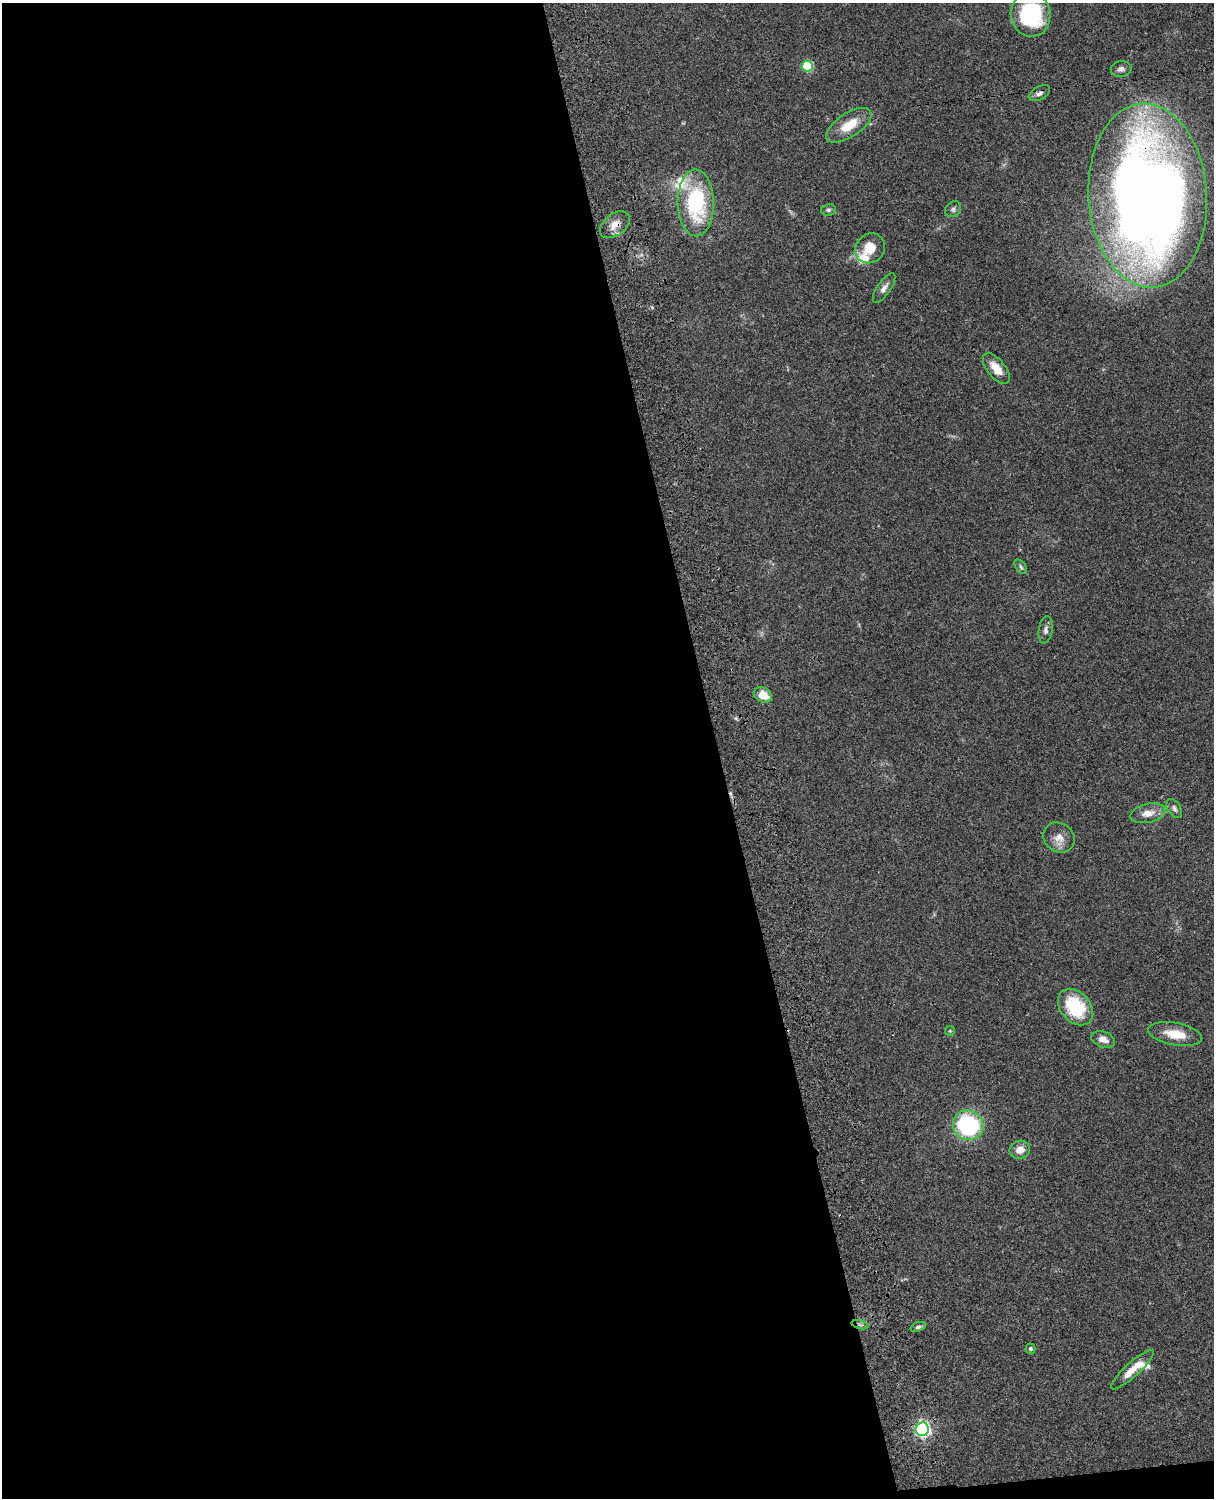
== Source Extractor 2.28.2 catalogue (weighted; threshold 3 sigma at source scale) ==
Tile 9 of 4 x 3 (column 1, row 3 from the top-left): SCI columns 121-1332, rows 276-1771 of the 5088 x 4925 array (HDU 1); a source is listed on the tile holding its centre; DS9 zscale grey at full resolution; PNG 1216 x 1500 px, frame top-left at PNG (2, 3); each listed source drawn as its Kron ellipse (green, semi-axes under 4 px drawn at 4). Shown black and unused: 60% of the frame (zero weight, under 3 of 4 exposures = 6% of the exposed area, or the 3 px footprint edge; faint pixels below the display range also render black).
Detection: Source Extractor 2.28.2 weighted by HDU 2 'WHT'; one run over the whole footprint, this tile lists its part. Background 0.0765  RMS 0.0057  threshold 0.0258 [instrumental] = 3 sigma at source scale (4.5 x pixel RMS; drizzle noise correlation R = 1.50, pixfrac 1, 0.05/0.05 arcsec/px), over >= 5 px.
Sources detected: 34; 1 cosmic-ray / hot-pixel residue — neither listed nor drawn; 3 inside a brighter listed object's ellipse — not listed separately; the other 30 listed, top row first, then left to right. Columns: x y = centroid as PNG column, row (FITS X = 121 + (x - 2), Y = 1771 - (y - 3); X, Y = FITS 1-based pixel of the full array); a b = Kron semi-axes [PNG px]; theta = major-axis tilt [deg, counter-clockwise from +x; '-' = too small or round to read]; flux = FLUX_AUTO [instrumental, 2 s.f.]
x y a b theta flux
1031 14 22 20 -82 51
807 66 6 5 - 31
1121 69 10 7 7 2.1
1039 93 11 6 29 2.2
849 125 26 12 33 13
1148 195 92 59 -86 900
696 203 33 18 -89 53
953 209 9 7 44 1.6
828 210 7 5 10 1.3
615 225 17 10 38 6.1
870 248 16 14 45 11
884 288 17 6 56 3.2
996 369 18 9 -51 9.2
1021 567 8 5 -53 1.2
1046 630 14 7 81 2.4
763 695 9 7 -27 8.3
1174 809 10 6 -56 1.9
1148 813 18 9 12 6
1059 838 16 14 -38 6.1
1075 1007 20 15 -48 31
950 1031 5 5 - 0.61
1175 1034 27 11 -11 11
1103 1039 12 7 -18 4.3
968 1125 15 14 - 59
1020 1150 10 9 - 5.3
860 1325 9 3 -14 1
918 1327 8 4 20 1.3
1031 1349 5 5 - 1.5
1133 1370 28 7 42 9.1
922 1429 7 6 - 150
Overlapping masked pixels (flux is a lower limit): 2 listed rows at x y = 1148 195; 615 225
Isophote crosses this tile's border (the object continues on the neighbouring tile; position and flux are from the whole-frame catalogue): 2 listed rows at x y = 1031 14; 1148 195